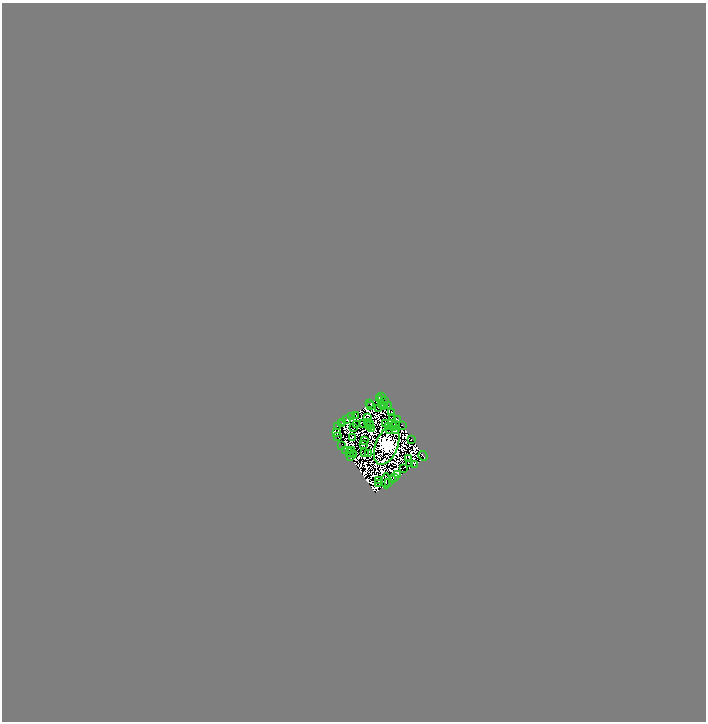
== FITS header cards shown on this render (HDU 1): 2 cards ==
NAXIS1  =                 1408
NAXIS2  =                 1439

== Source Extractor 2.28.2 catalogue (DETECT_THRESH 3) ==
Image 1408 x 1439 px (HDU 1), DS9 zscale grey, zoomed out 1/2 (1 PNG px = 2 x 2 image px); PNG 708 x 724 px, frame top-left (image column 1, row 1438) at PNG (2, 3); each listed source drawn as its Kron ellipse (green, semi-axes under 4 px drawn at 4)
Background 1.95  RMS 9.6e-04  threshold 0.00287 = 3 sigma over >= 5 px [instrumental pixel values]
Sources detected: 213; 153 cannot appear on this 1/2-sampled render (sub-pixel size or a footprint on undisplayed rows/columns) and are neither listed nor drawn; the other 60 listed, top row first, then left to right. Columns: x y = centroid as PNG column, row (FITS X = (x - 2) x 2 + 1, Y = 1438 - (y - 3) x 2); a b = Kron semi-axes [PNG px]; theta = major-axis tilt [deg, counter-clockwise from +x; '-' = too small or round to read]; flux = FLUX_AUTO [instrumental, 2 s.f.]
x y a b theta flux
382 396 3 1 - 53
379 398 3 2 - 44
385 401 2 1 - 61
370 404 2 1 - 120
382 404 2 1 - 27
371 406 2 1 - 28
384 406 3 2 - 38
388 406 2 1 - 85
378 409 2 1 - 20
392 412 2 1 - 6.2
356 416 3 1 - 1.2
352 417 4 2 - 74
367 417 2 1 - 1.9
393 418 2 1 - 21
347 420 4 2 - 220
397 420 2 1 - 70
343 422 2 1 - 48
368 422 2 1 - 17
342 423 2 1 - 31
386 423 2 1 - 16
364 424 2 1 - 26
370 424 2 1 - 46
357 425 2 1 - 17
395 425 2 1 - 30
402 425 2 1 - 4.7
338 426 3 1 - 71
370 426 2 1 - 16
353 427 2 1 - 15
388 427 2 1 - 49
394 427 2 1 - 55
371 428 3 1 - 9.6
390 430 2 1 - 84
395 430 3 2 - 41
336 432 2 1 - 56
338 437 2 1 - 59
352 437 3 1 - 18
411 439 2 1 - 34
364 440 2 1 - 48
364 444 3 1 - 18
342 445 2 1 - 0.65
387 445 20 11 68 250000
351 450 2 1 - 11
346 451 2 1 - 20
350 453 2 1 - 20
365 453 2 1 - 54
369 454 2 1 - 2
353 455 4 2 - 27
423 456 5 1 - 130
350 457 3 1 - 1.4
409 458 2 1 - 52
409 463 2 1 - 72
414 464 3 1 - 5.4
403 468 2 1 - 8.1
398 474 4 2 - 180
395 477 2 1 - 93
392 479 2 1 - 35
379 481 2 1 - 38
386 481 7 2 -90 72
388 482 2 1 - 30
379 484 2 1 - 39
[153 sub-pixel or undisplayed-footprint detections neither listed nor drawn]